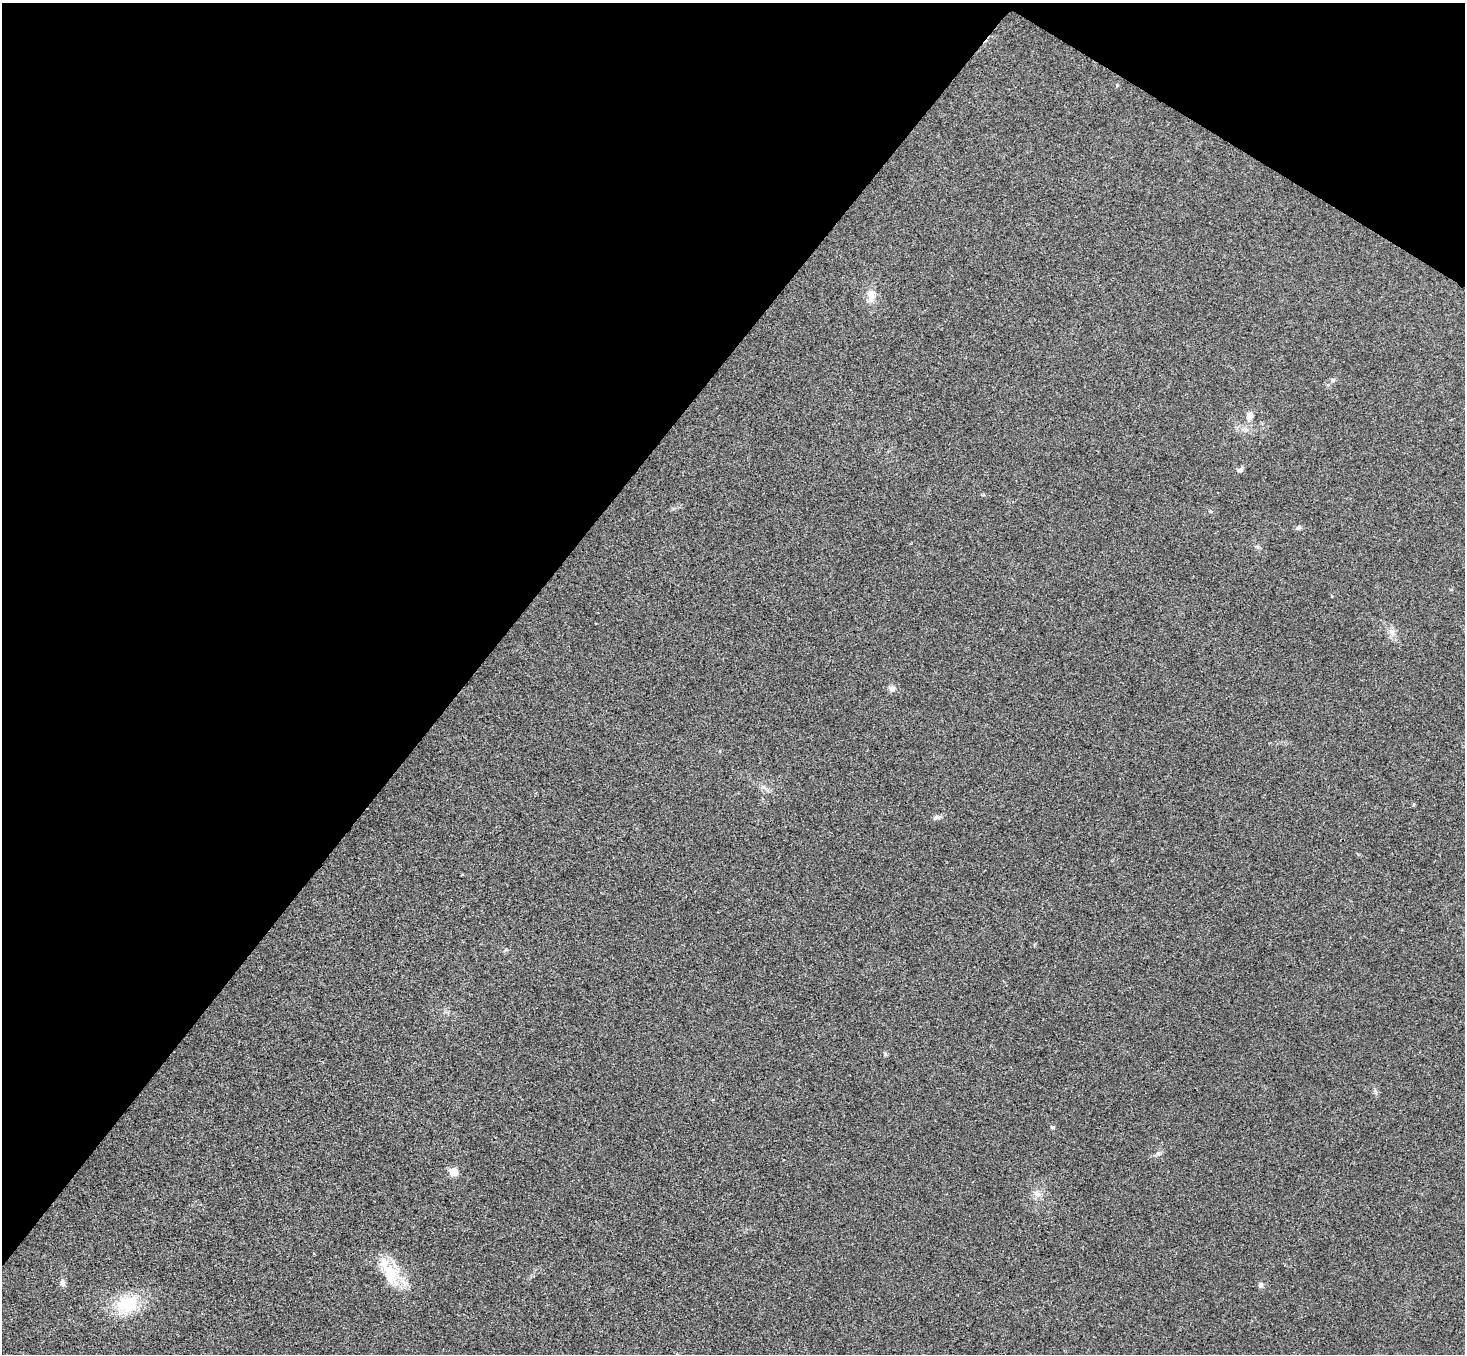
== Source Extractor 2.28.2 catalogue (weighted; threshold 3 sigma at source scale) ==
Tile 2 of 4 x 4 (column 2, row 1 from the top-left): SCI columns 1500-2962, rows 4255-5606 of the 5927 x 5945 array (HDU 1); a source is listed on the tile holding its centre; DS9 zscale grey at full resolution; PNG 1467 x 1356 px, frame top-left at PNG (2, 3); no overlay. Shown black and unused: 36% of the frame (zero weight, under 3 of 4 exposures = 6% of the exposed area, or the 3 px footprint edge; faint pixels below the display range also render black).
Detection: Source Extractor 2.28.2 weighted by HDU 2 'WHT'; one run over the whole footprint, this tile lists its part. Background 0.0304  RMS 0.0054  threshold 0.0243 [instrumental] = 3 sigma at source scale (4.5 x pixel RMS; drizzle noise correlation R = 1.50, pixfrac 1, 0.05/0.05 arcsec/px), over >= 5 px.
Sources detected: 17; all 17 listed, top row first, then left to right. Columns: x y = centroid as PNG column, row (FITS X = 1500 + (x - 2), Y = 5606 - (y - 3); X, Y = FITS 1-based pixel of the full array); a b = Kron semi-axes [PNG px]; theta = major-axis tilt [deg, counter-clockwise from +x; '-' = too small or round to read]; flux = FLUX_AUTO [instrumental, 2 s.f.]
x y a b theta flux
871 296 18 10 -86 6.1
1333 380 7 5 44 1.1
1250 416 13 9 77 3.9
1240 470 10 6 27 1.5
1298 528 8 6 13 1.4
1392 632 13 9 -67 3.8
892 688 9 8 - 2.4
764 788 12 4 -42 1.9
937 817 11 6 12 1.9
1052 1127 6 4 3 0.83
1158 1153 6 6 - 1.2
453 1172 6 6 - 12
1037 1194 11 8 -16 3.3
390 1273 36 23 -77 20
62 1283 11 7 -79 1.8
1261 1284 7 7 - 1.5
127 1303 22 16 16 28